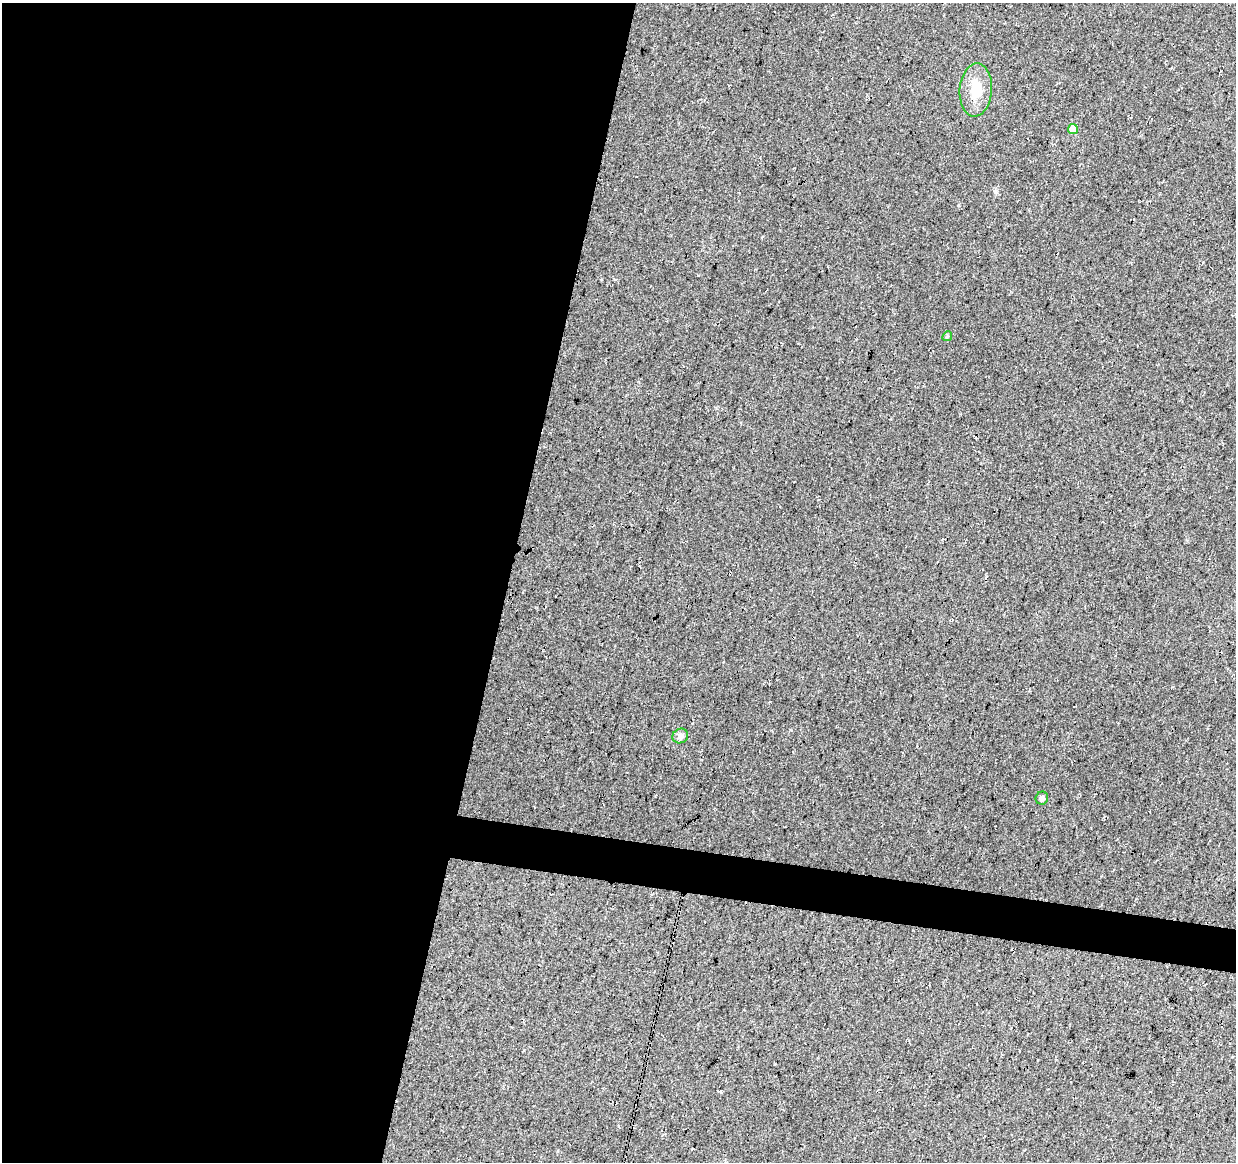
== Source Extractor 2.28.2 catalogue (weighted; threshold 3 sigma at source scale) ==
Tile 5 of 4 x 4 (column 1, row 2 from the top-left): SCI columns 1-1234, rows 2544-3703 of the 4944 x 5147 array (HDU 1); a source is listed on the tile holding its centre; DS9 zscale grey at full resolution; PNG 1238 x 1164 px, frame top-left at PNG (2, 3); each listed source drawn as its Kron ellipse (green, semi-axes under 4 px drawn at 4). Shown black and unused: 44% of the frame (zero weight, under 3 of 4 exposures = <1% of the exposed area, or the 3 px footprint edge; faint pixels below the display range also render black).
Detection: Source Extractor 2.28.2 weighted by HDU 2 'WHT'; one run over the whole footprint, this tile lists its part. Background 0.0376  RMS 0.01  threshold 0.0463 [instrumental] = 3 sigma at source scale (4.5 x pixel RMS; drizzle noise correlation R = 1.50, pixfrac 1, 0.0396/0.0396 arcsec/px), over >= 5 px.
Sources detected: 7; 2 cosmic-ray / hot-pixel residue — neither listed nor drawn; the other 5 listed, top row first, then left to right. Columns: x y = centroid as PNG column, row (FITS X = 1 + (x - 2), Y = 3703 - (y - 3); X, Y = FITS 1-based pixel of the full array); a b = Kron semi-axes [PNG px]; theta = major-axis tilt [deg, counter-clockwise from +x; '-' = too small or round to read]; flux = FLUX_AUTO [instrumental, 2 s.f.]
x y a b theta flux
976 90 27 16 86 25
1073 129 5 5 - 22
947 336 5 4 - 1.3
680 736 8 7 - 4.8
1042 798 6 6 - 3.5